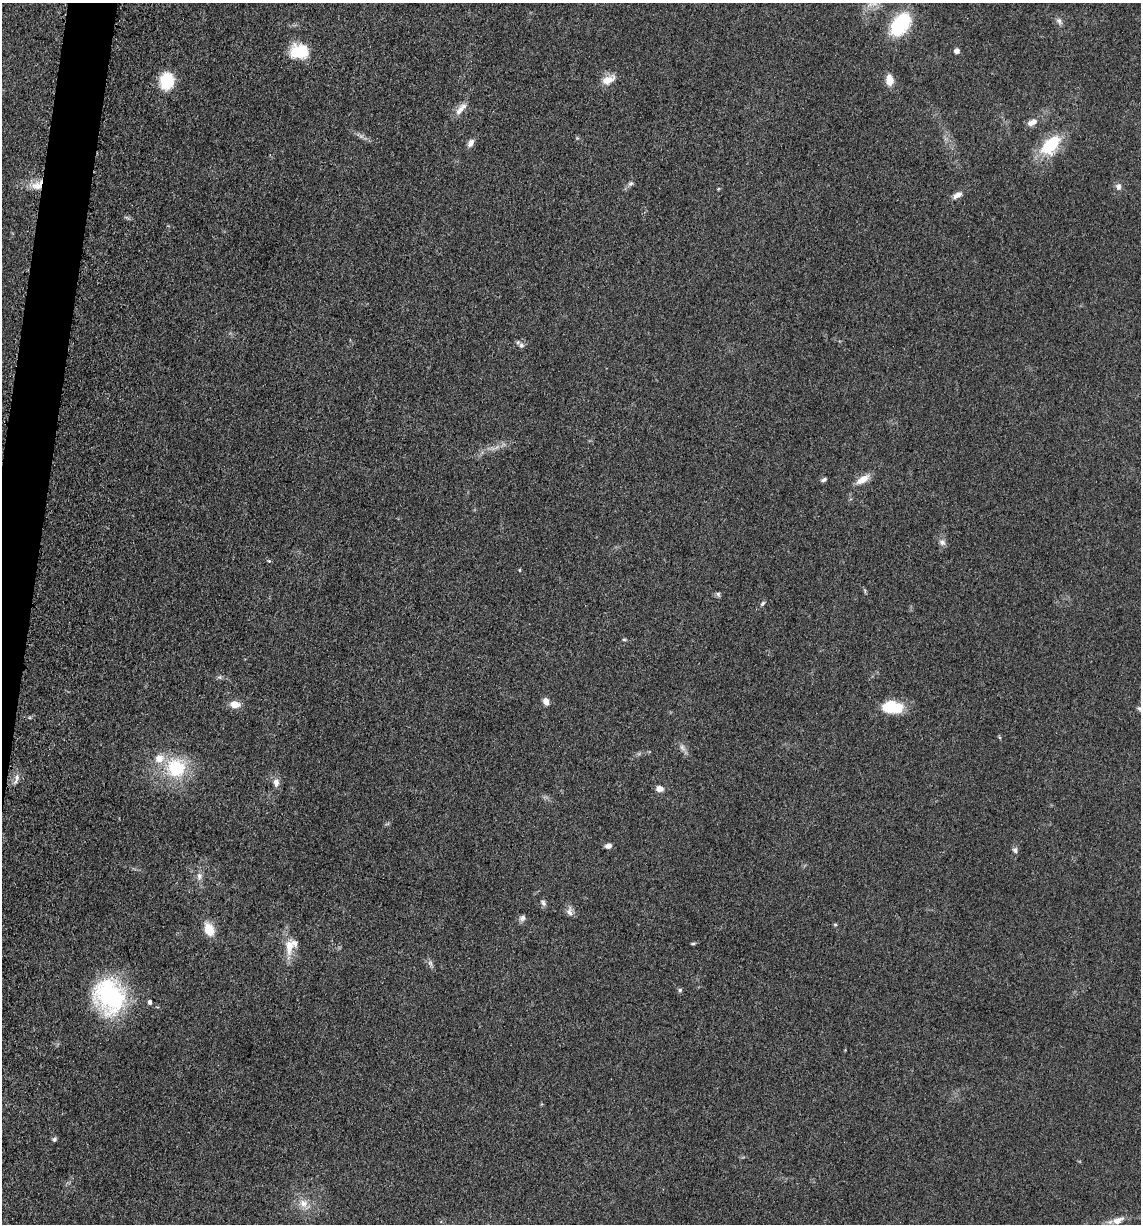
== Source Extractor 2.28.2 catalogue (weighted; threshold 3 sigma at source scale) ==
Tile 7 of 4 x 4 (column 3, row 2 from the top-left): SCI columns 2525-3663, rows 2465-3686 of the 4980 x 4922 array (HDU 1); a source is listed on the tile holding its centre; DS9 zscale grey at full resolution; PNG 1143 x 1226 px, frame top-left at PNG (2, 3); no overlay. Shown black and unused: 2% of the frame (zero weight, under 3 of 5 exposures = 4% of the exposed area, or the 3 px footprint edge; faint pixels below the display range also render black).
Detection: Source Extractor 2.28.2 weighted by HDU 2 'WHT'; one run over the whole footprint, this tile lists its part. Background 0.0564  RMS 0.0058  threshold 0.0261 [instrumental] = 3 sigma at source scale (4.5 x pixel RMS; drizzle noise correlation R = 1.50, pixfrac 1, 0.05/0.05 arcsec/px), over >= 5 px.
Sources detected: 52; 2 inside a brighter listed object's ellipse — not listed separately; the other 50 listed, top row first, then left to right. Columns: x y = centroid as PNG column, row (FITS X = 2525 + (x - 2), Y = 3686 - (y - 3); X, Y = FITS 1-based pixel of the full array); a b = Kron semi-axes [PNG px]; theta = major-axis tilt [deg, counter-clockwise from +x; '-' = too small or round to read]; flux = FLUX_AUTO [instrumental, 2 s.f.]
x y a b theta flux
1059 21 9 6 -70 1.8
901 24 19 11 53 51
299 51 18 14 8 23
957 51 5 4 - 3.1
167 80 16 13 84 20
608 80 17 10 26 6.4
889 80 13 9 -86 5.7
461 109 21 7 46 4.7
1032 122 14 7 25 3.8
471 143 10 7 56 2.9
1050 145 27 15 45 25
631 184 8 5 20 1.3
37 185 18 9 17 7.4
1118 187 8 7 - 2.2
957 195 12 6 28 3.3
521 345 7 6 - 1.9
863 479 19 8 32 5.9
824 480 7 5 26 1.3
942 542 9 7 -24 2.3
269 561 5 4 - 0.74
519 570 5 3 - 0.47
718 594 7 5 -46 1
762 603 8 4 49 1
624 640 6 4 -1 0.68
546 701 8 6 -72 3.7
235 704 12 8 -7 5.7
892 707 24 13 -4 18
1139 709 7 6 - 1.3
682 747 9 6 -63 2.1
176 768 24 23 - 31
17 777 11 6 86 2.5
276 782 11 8 88 3.2
659 789 9 7 -10 3.2
608 846 7 5 7 2.7
1015 850 7 6 - 1.7
199 876 10 7 83 2.6
543 903 10 5 -52 1.5
569 911 13 7 -86 2.8
522 918 9 7 46 1.9
835 924 5 3 - 0.69
209 929 13 9 -66 11
693 944 6 4 2 0.75
289 947 22 10 89 9.2
430 963 9 5 -60 1.7
680 990 5 5 - 0.97
110 996 29 23 -63 93
150 1002 5 4 - 1.4
54 1139 6 5 - 1.3
304 1203 13 11 -30 5.8
1118 1220 16 9 25 4.9
Overlapping masked pixels (flux is a lower limit): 1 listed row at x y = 37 185
Isophote crosses this tile's border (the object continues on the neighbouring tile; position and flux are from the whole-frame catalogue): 1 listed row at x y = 1139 709